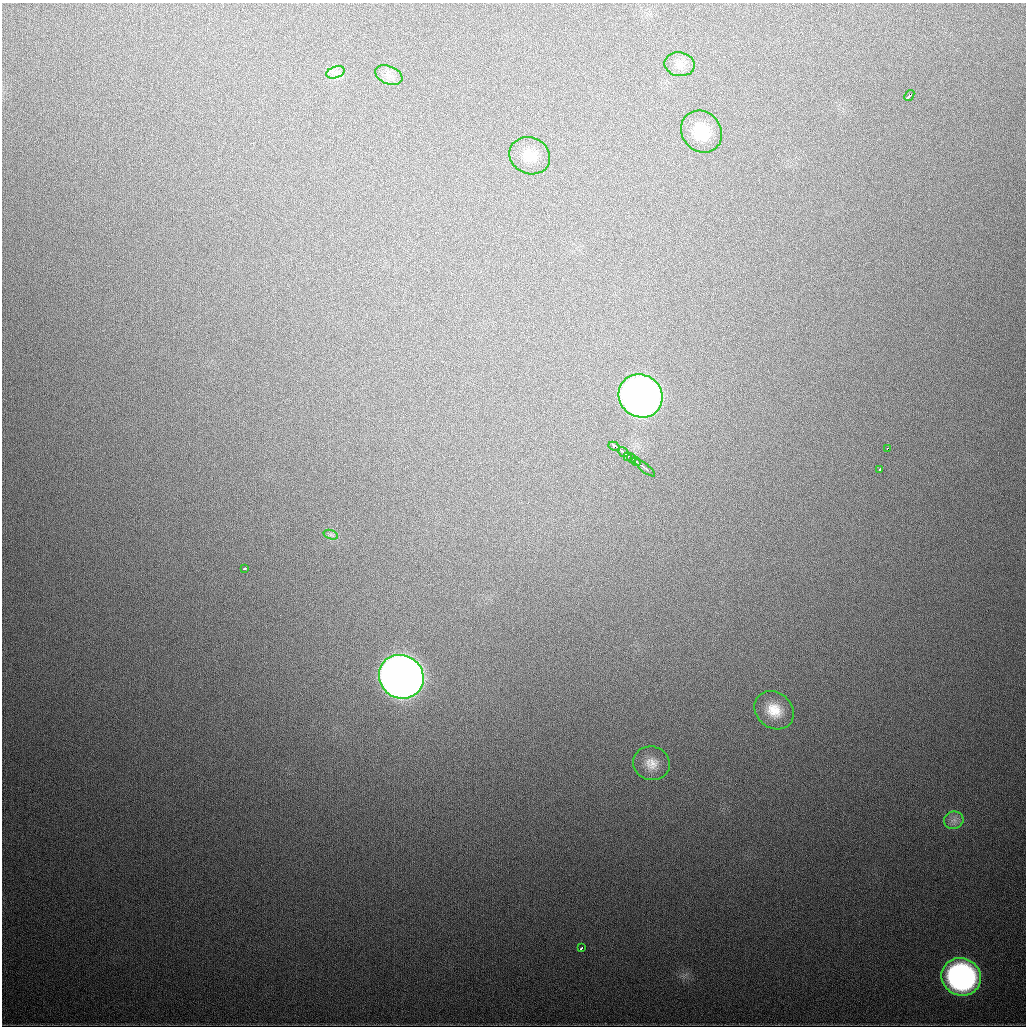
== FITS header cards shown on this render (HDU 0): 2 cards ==
NAXIS1  =                 1024
NAXIS2  =                 1024

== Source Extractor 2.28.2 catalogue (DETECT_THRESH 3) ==
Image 1024 x 1024 px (HDU 0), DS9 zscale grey, 1 PNG px = 1 image px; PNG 1028 x 1028 px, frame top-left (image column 1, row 1024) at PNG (2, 3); each listed source drawn as its Kron ellipse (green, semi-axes under 4 px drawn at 4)
Background 586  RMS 19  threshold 57.1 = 3 sigma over >= 5 px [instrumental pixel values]
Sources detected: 23; all 23 listed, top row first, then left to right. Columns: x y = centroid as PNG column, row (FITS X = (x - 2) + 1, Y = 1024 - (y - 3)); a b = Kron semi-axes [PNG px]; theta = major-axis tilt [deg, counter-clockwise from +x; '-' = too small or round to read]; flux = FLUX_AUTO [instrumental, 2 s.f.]
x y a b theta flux
680 64 15 12 -10 1.2e+04
336 72 9 5 19 6.4e+03
389 75 14 9 -23 1.0e+04
909 95 6 4 51 1.7e+04
701 132 22 19 -52 3.9e+04
530 156 21 18 -25 2.4e+04
640 396 22 21 - 1.0e+06
614 446 6 3 -29 1.6e+04
887 449 3 2 - 4.1e+03
623 452 6 3 -36 6.5e+03
628 456 3 3 - 1.3e+04
631 458 4 2 - 4.4e+03
636 461 5 3 - 6.8e+03
645 468 12 2 -38 7.6e+03
880 469 3 3 - 1.3e+04
331 535 7 4 -18 3.4e+03
244 568 3 3 - 2.6e+03
401 677 23 21 -36 2.3e+06
774 710 21 17 -40 3.0e+04
651 763 18 17 - 1.9e+04
954 820 10 8 18 7.8e+03
581 948 4 3 - 3.8e+03
961 977 20 18 -25 3.9e+05